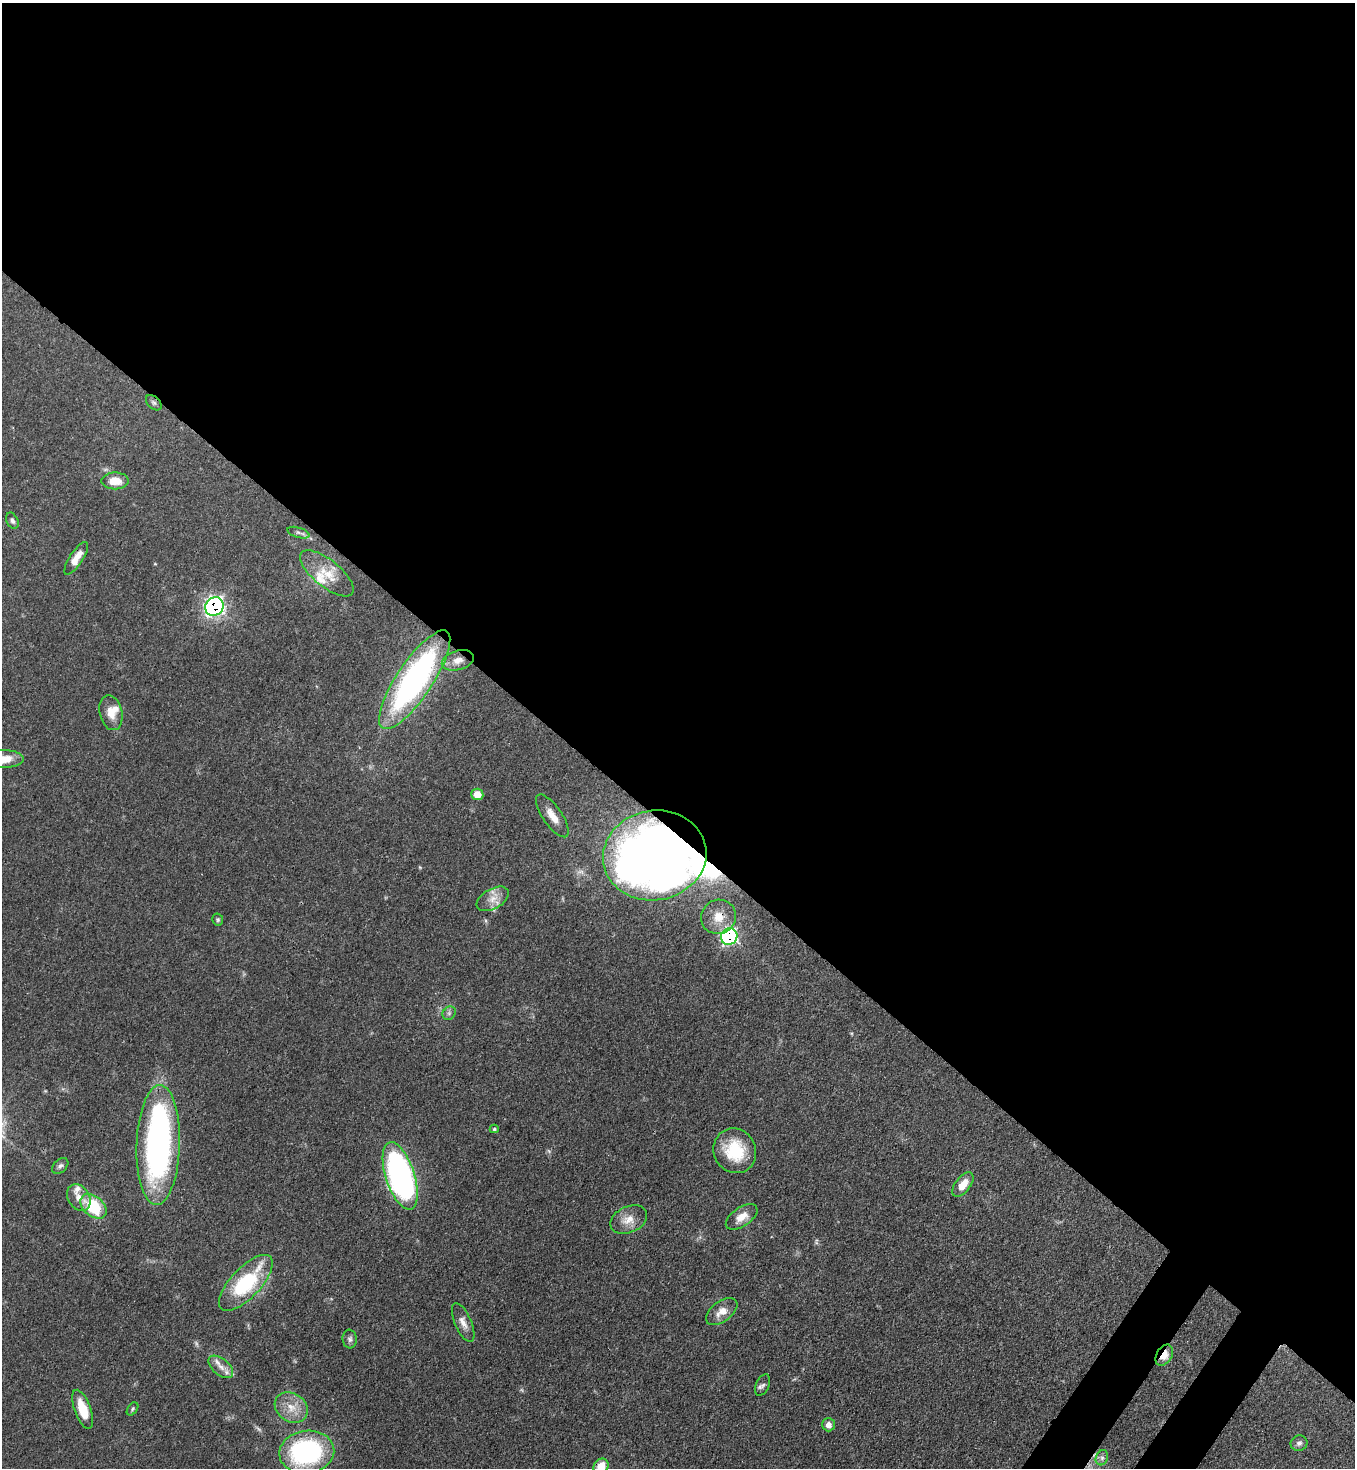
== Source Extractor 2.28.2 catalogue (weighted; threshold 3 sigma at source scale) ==
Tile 3 of 4 x 4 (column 3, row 1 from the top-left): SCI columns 2934-4286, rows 4462-5927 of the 6015 x 5992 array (HDU 1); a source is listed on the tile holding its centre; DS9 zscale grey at full resolution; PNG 1357 x 1470 px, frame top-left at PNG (2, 3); each listed source drawn as its Kron ellipse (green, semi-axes under 4 px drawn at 4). Shown black and unused: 58% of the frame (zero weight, under 3 of 4 exposures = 7% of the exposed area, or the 3 px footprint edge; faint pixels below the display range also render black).
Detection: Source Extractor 2.28.2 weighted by HDU 2 'WHT'; one run over the whole footprint, this tile lists its part. Background 0.0644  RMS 0.0036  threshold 0.0163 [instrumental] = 3 sigma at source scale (4.5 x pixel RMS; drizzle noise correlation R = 1.50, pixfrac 1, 0.05/0.05 arcsec/px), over >= 5 px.
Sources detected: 50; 1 inside a brighter object's white glare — neither listed nor drawn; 5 inside a brighter listed object's ellipse — not listed separately; the other 44 listed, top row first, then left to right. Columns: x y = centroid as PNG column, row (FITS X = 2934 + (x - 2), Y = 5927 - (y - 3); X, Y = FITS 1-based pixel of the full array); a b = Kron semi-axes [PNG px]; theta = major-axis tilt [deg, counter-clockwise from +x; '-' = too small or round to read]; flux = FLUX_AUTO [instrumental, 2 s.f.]
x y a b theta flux
154 403 9 6 -44 0.92
115 481 13 8 1 6.4
12 521 8 5 -64 1
298 533 11 5 -17 1
76 558 19 6 57 4.5
327 573 32 13 -39 8.4
214 606 10 8 46 110
458 660 16 9 16 4
415 680 58 18 56 100
111 713 18 11 -77 4.8
3 759 21 9 -1 6.5
477 794 6 6 - 4.6
552 816 25 9 -56 5.3
655 855 52 45 10 420
493 899 17 10 29 4
718 917 18 17 - 6.7
218 920 6 5 - 0.63
729 937 8 8 - 72
449 1013 7 6 - 0.85
494 1129 4 4 - 0.48
158 1145 60 21 88 110
735 1151 23 21 -60 16
60 1166 9 6 43 1.1
400 1176 35 14 -72 130
963 1185 14 7 53 4.9
79 1198 14 10 -59 3.4
93 1206 15 10 -40 17
742 1217 18 9 34 4.4
629 1220 19 13 24 4.8
246 1283 36 15 47 28
722 1312 18 10 36 4.2
463 1323 21 8 -67 2.9
350 1339 9 7 -83 1.2
1164 1355 11 7 60 4.8
221 1367 14 8 -41 3.2
763 1385 11 6 64 1.2
291 1408 17 14 -35 6.1
83 1409 20 8 -70 8.5
132 1409 7 5 54 0.62
828 1425 6 6 - 2.3
1299 1443 8 8 - 1.2
307 1452 27 21 7 59
1102 1458 8 6 69 1.1
601 1466 8 6 46 5.2
Overlapping masked pixels (flux is a lower limit): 7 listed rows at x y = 154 403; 76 558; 214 606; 655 855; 718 917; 729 937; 1164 1355
Isophote crosses this tile's border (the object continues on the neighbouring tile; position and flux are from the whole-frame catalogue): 2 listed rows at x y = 3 759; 601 1466